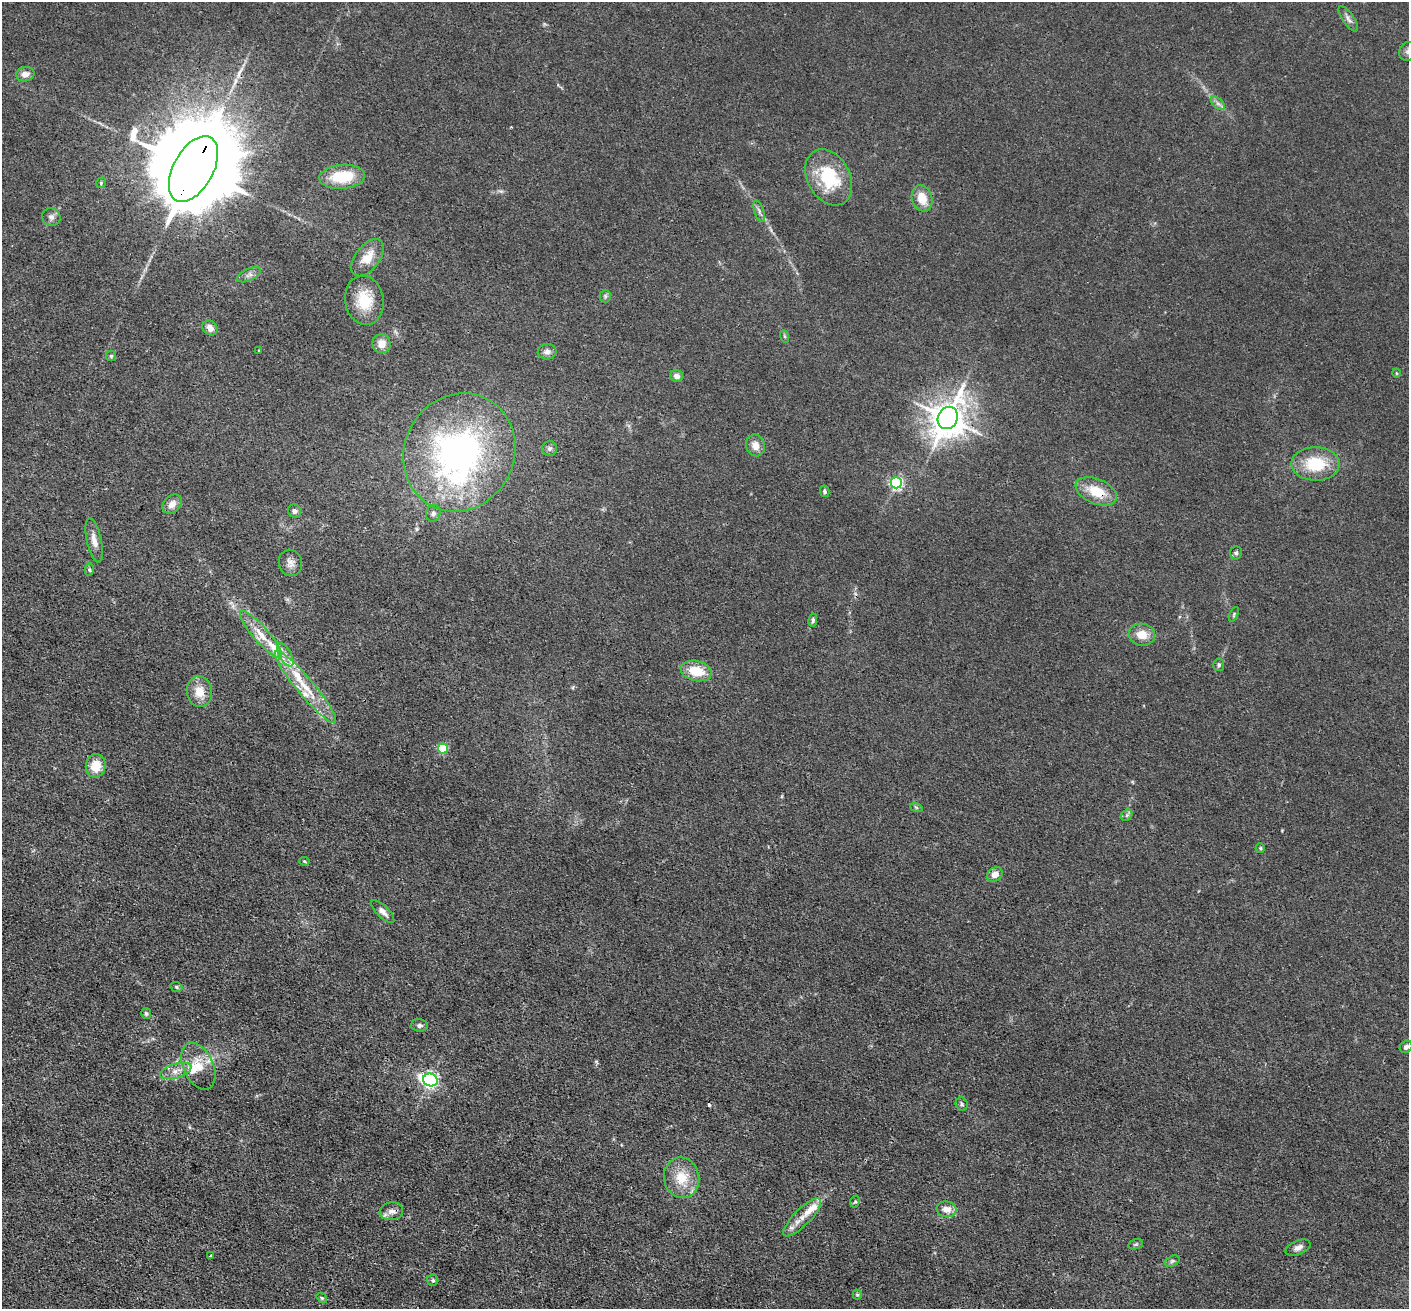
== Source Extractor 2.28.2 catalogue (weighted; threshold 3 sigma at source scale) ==
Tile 7 of 4 x 4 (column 3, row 2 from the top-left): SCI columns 2818-4224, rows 2892-4198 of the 5635 x 5648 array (HDU 1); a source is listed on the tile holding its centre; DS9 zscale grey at full resolution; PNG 1411 x 1311 px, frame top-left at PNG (2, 2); each listed source drawn as its Kron ellipse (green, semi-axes under 4 px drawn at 4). Shown black and unused: <1% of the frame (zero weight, under 3 of 4 exposures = <1% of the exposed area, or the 3 px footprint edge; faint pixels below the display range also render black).
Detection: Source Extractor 2.28.2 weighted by HDU 2 'WHT'; one run over the whole footprint, this tile lists its part. Background 0.016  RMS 0.003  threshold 0.0135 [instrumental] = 3 sigma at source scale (4.5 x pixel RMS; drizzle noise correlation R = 1.50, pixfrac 1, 0.05/0.05 arcsec/px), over >= 5 px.
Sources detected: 85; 1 cosmic-ray / hot-pixel residue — neither listed nor drawn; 9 inside a brighter listed object's ellipse — not listed separately; the other 75 listed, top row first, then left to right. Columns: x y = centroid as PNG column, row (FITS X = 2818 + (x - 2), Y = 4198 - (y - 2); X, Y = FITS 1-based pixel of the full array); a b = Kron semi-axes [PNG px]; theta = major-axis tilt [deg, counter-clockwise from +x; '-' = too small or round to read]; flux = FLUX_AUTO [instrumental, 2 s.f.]
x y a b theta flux
1348 19 15 5 -55 1.3
1408 51 10 8 46 1.4
25 74 9 7 11 2.1
1218 103 8 5 -44 0.9
193 169 36 20 61 8200
342 177 23 12 4 11
829 177 30 21 -61 17
101 183 5 5 - 0.42
922 198 13 10 -72 5
759 211 11 4 -72 0.97
51 217 9 8 - 1.2
368 258 21 12 52 5.2
249 275 13 5 25 1.3
605 296 6 6 - 0.6
364 300 25 19 -81 9.1
210 328 8 6 -46 2.1
784 336 6 4 -70 0.38
381 344 9 9 - 3.1
259 350 4 2 - 0.21
547 352 9 7 3 1.5
111 356 5 5 - 0.44
1396 373 4 3 - 0.24
677 376 6 6 - 1.4
948 418 11 9 63 630
755 445 11 9 -67 2.8
549 449 7 7 - 0.91
459 452 60 55 62 100
1316 464 24 16 0 13
896 483 5 5 - 56
825 491 6 4 -77 0.68
1096 491 22 12 -23 8.1
172 504 11 8 45 2.4
294 511 7 6 - 1.1
433 513 8 7 - 1
94 540 22 7 -77 2.7
1236 553 6 6 - 0.75
290 563 13 11 -72 2.1
89 570 6 4 -87 0.52
1234 614 8 4 65 0.44
813 620 6 4 79 0.72
261 635 30 8 -49 5.5
1142 635 13 11 -12 4.2
285 655 13 6 -61 2.1
1219 665 6 5 - 0.66
696 671 16 10 -13 7.2
306 687 46 8 -50 9.6
199 692 15 12 -84 4.8
443 748 5 5 - 18
96 766 12 10 82 5.5
916 807 6 4 -19 0.45
1127 815 6 5 - 0.57
1260 848 5 4 - 0.37
304 861 5 4 - 0.39
995 874 9 6 38 2.5
383 912 15 6 -45 1.7
176 987 6 4 -23 0.51
146 1014 5 5 - 0.55
419 1025 8 6 -4 0.81
1406 1047 7 5 42 1.1
198 1066 25 15 -65 5.8
176 1071 16 7 16 2.4
430 1080 7 6 - 87
962 1104 7 6 - 0.56
682 1178 20 17 -78 7.8
855 1202 6 4 65 0.42
947 1209 10 8 -9 2.8
391 1211 12 9 9 1.9
802 1217 25 8 45 4.3
1136 1244 7 5 17 0.47
1298 1248 13 7 22 1.6
210 1255 3 2 - 0.38
1172 1261 8 5 25 0.61
433 1280 5 5 - 0.56
857 1295 5 4 - 0.4
322 1298 6 4 -37 0.41
Overlapping masked pixels (flux is a lower limit): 3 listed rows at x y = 193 169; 948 418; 1096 491
Isophote crosses this tile's border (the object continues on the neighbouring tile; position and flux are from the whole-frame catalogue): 1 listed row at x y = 1408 51